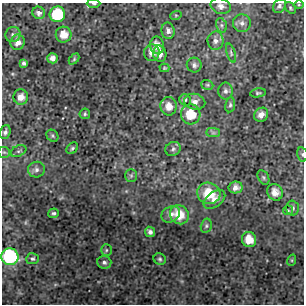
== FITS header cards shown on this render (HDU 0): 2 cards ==
NAXIS1  =                  302 / NUMBER OF ELEMENTS ALONG THIS AXIS
NAXIS2  =                  302 / NUMBER OF ELEMENTS ALONG THIS AXIS

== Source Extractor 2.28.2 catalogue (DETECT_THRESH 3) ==
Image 302 x 302 px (HDU 0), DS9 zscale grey, 1 PNG px = 1 image px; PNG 306 x 306 px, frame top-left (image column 1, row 302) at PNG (2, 3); each listed source drawn as its Kron ellipse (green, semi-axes under 4 px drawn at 4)
Background 4.31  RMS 0.9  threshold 2.69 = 3 sigma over >= 5 px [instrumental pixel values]
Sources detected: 64; all 64 listed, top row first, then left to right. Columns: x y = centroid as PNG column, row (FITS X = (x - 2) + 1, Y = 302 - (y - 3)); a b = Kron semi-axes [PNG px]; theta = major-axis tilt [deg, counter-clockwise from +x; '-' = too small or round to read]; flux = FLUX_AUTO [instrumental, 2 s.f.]
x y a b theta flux
94 3 7 3 -1 98
299 5 4 3 - 57
221 6 10 7 -19 340
279 6 7 6 - 160
290 8 6 4 -53 96
39 13 6 6 - 220
57 14 8 7 - 3500
176 15 6 3 18 74
242 23 9 9 - 300
221 25 7 5 -73 140
168 31 8 6 -80 260
13 34 8 7 - 160
64 35 8 8 - 690
215 41 9 8 - 320
18 42 8 7 - 330
157 45 9 7 -80 470
152 53 8 7 - 370
231 53 10 4 -71 120
160 54 8 6 -77 380
53 58 5 5 - 280
74 59 6 4 46 71
24 63 4 4 - 110
194 65 7 7 - 190
164 68 5 4 - 68
207 85 6 4 -20 89
225 91 8 7 - 200
258 93 8 4 11 100
21 97 7 7 - 410
185 100 6 5 - 120
195 102 11 7 -13 310
230 105 7 5 80 120
168 106 9 8 - 550
85 114 5 5 - 95
191 114 10 10 - 1300
261 115 8 6 42 390
5 132 7 5 73 180
213 133 7 4 0 130
52 136 6 5 - 95
72 148 6 5 - 110
173 149 8 6 32 170
18 151 8 5 27 140
4 152 6 5 - 100
302 154 7 5 -77 130
36 170 8 8 - 240
131 176 6 5 - 120
263 177 8 5 -60 110
236 187 7 6 - 320
275 192 8 7 - 460
209 193 12 10 -18 1600
214 199 12 7 37 390
293 208 7 6 - 190
288 210 5 4 - 72
54 213 5 5 - 120
171 214 10 7 28 320
179 215 10 9 - 990
206 226 7 5 76 120
150 232 5 5 - 200
249 239 8 7 - 840
106 250 6 5 - 93
10 257 8 8 - 7200
32 259 6 5 - 120
160 259 6 5 - 110
292 260 6 3 72 69
104 262 7 6 - 170
At the frame edge (FLAGS 8, measured only in part): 4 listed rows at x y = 94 3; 221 6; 302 154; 10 257